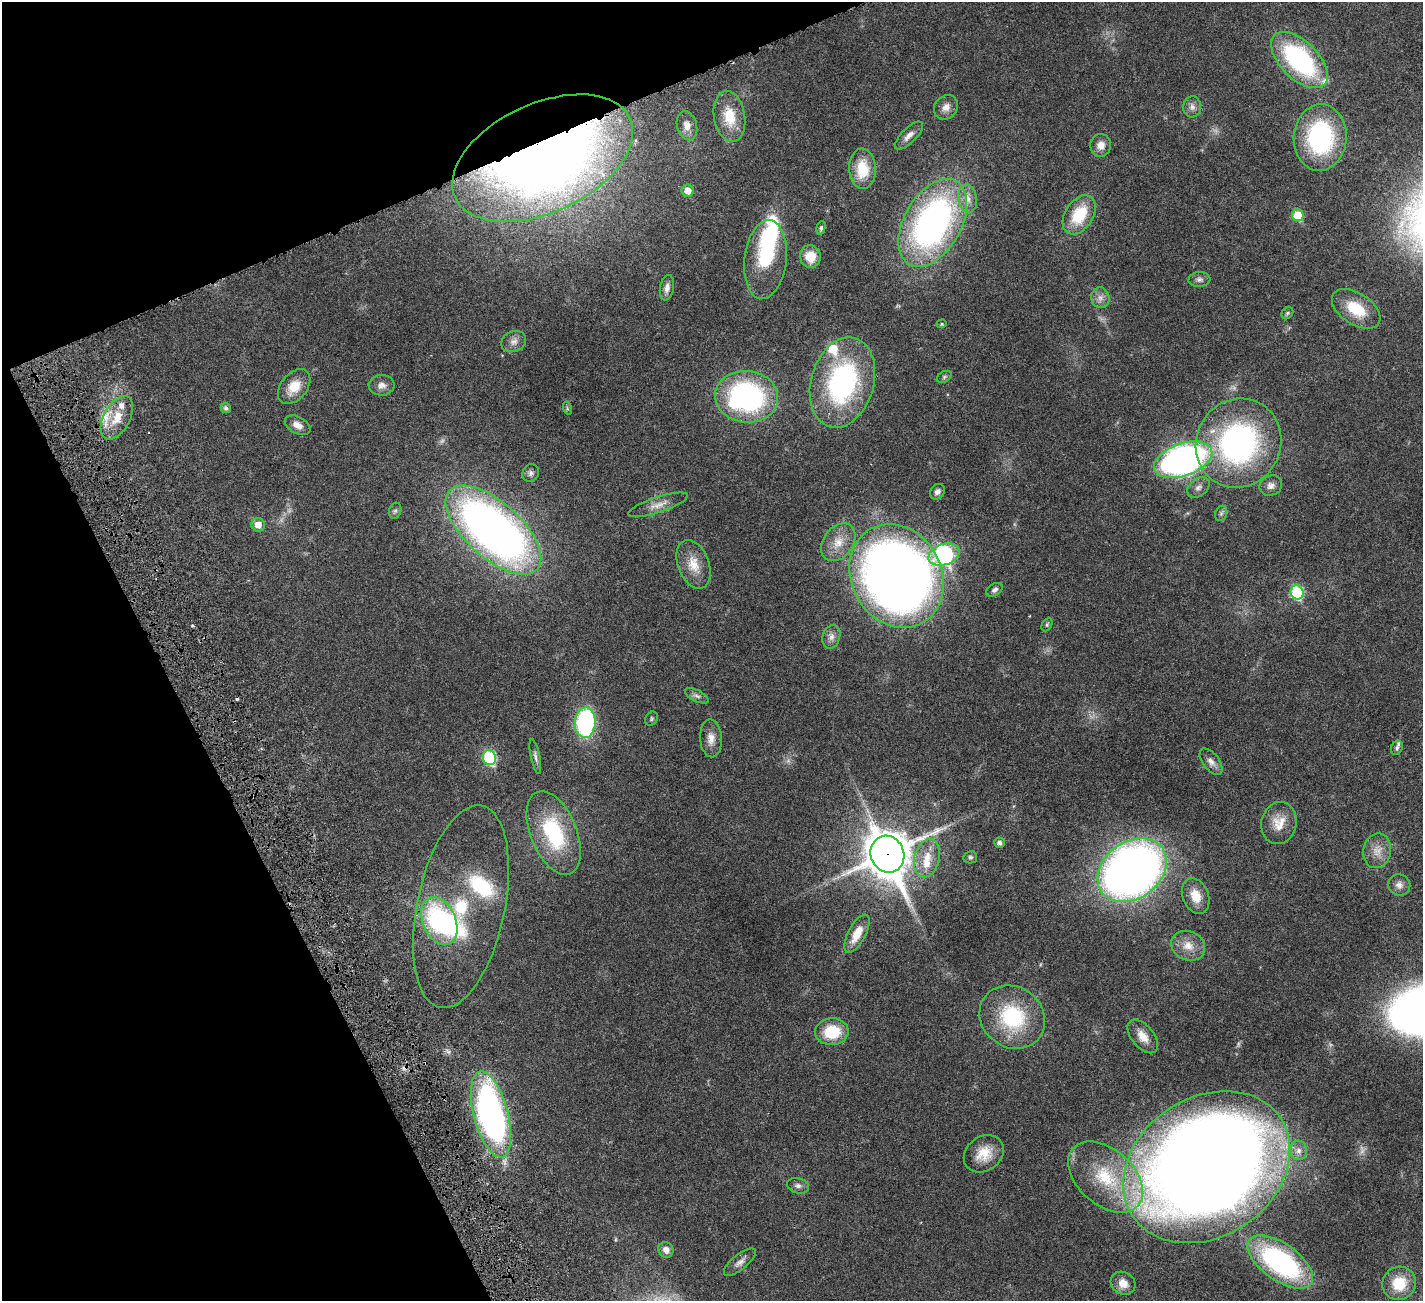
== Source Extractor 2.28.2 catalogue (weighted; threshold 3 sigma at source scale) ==
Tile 5 of 4 x 4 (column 1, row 2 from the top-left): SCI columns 2-1422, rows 2894-4192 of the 5741 x 5680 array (HDU 1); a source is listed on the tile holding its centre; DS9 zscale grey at full resolution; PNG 1425 x 1303 px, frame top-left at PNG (2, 2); each listed source drawn as its Kron ellipse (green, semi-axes under 4 px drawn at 4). Shown black and unused: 21% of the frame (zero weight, under 4 of 8 exposures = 2% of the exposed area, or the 3 px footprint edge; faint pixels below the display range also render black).
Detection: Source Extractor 2.28.2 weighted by HDU 2 'WHT'; one run over the whole footprint, this tile lists its part. Background 0.0348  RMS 0.0021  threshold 0.00866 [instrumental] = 3 sigma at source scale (4.09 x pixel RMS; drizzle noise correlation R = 1.36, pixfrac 0.8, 0.05/0.05 arcsec/px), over >= 5 px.
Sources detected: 106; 3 too faint to see at this stretch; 5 inside a brighter object's white glare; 2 cosmic-ray / hot-pixel residue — neither listed nor drawn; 7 inside a brighter listed object's ellipse — not listed separately; the other 89 listed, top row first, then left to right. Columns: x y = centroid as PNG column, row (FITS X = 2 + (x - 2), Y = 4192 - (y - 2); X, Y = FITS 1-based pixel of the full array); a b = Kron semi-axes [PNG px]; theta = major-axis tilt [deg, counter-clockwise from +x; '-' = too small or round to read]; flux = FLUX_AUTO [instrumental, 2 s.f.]
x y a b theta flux
1299 60 35 19 -45 29
946 107 13 11 47 1.4
1192 107 10 9 - 0.99
729 116 26 15 -80 4.8
687 126 15 10 -74 1.7
909 136 18 7 45 1.3
1320 138 33 26 86 25
1101 145 11 10 - 1.6
543 158 96 54 24 270
863 169 20 13 -88 5.8
688 191 6 6 - 2.2
968 199 14 9 -80 1.7
1079 215 21 14 57 7.5
1298 215 6 5 - 6.7
933 223 48 28 61 69
821 228 7 4 75 0.37
810 256 11 10 - 3.5
765 260 39 21 83 12
1199 279 11 7 5 0.73
667 288 13 7 80 1
1100 298 10 9 - 1.2
1356 309 27 15 -34 6.5
1287 313 6 5 - 0.33
942 324 5 4 - 0.24
514 342 13 10 24 1.2
944 377 8 5 31 0.37
842 383 46 31 74 33
382 385 13 10 3 1.3
294 387 20 13 50 3.5
747 397 31 26 -6 41
226 408 5 5 - 0.53
567 408 7 4 -73 0.28
117 418 24 13 61 4.2
298 425 14 8 -28 1.5
1238 443 45 42 62 49
1183 460 30 16 20 86
531 473 9 8 - 0.67
1271 486 11 10 - 1.2
1198 487 12 8 39 1
937 492 8 6 47 0.79
658 505 31 7 18 2
395 511 8 6 73 0.46
1221 513 8 6 69 0.47
258 525 7 6 - 1.8
493 530 59 27 -42 130
838 542 21 15 53 3.5
944 555 16 10 18 53
693 564 25 15 -69 3.7
897 576 54 45 -61 220
995 590 9 6 33 0.6
1297 592 7 6 - 18
1047 625 7 5 63 0.35
831 637 12 8 75 1.1
697 696 13 5 -27 0.68
651 719 7 6 - 0.35
585 723 15 10 88 27
711 738 19 11 -87 1.9
1397 748 7 5 67 0.44
535 756 18 4 -78 0.68
489 758 7 6 - 19
1211 762 15 8 -52 1.2
1279 823 21 17 79 3.4
554 833 44 23 -68 16
1000 843 5 5 - 0.73
1377 851 17 14 78 2.4
887 854 19 16 -65 630
970 857 7 6 - 0.43
927 858 19 12 76 3.4
1132 870 37 28 36 150
1399 885 11 10 - 1.2
1196 896 18 13 -68 3.2
461 907 103 44 78 24
439 921 25 16 -66 25
857 934 21 8 62 3.4
1188 946 17 14 -24 2.6
1012 1017 34 30 -37 15
832 1032 17 13 4 7.2
1143 1036 20 11 -51 2.3
491 1114 44 17 -75 77
1299 1150 10 8 -82 1.1
984 1154 21 17 36 3.9
1207 1167 89 69 34 470
1106 1177 43 28 -41 15
798 1186 11 7 -14 0.82
666 1250 8 7 - 1.2
740 1262 19 7 39 1.2
1280 1262 38 18 -35 37
1123 1283 13 11 -35 2
1399 1283 17 16 - 5.4
Overlapping masked pixels (flux is a lower limit): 4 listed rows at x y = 543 158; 887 854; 461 907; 491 1114